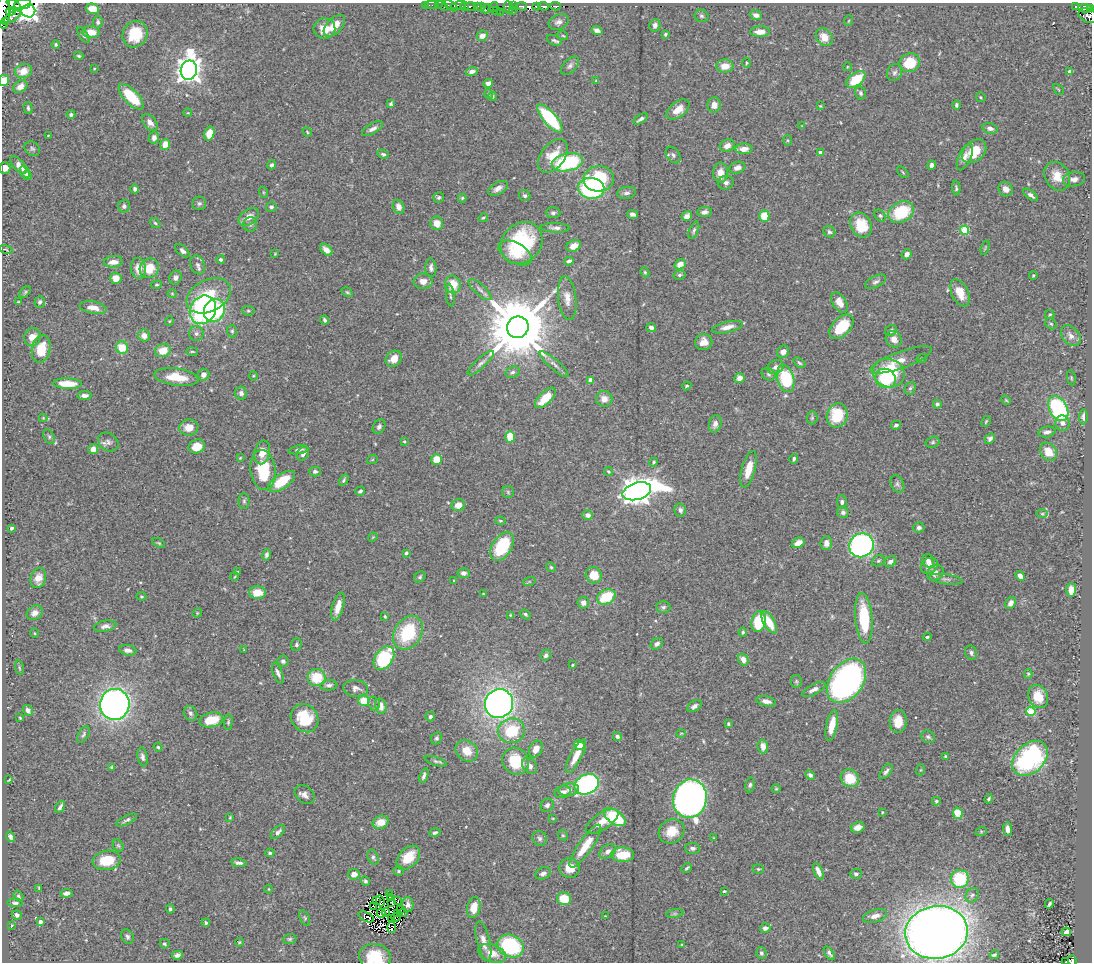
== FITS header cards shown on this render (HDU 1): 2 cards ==
NAXIS1  =                 1090
NAXIS2  =                  960

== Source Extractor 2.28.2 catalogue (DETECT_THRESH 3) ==
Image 1090 x 960 px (HDU 1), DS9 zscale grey, 1 PNG px = 1 image px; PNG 1094 x 964 px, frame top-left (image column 1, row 960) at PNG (2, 3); each listed source drawn as its Kron ellipse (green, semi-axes under 4 px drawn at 4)
Background 0.4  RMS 0.027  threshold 0.0799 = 3 sigma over >= 5 px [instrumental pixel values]
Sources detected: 509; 7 with non-positive FLUX_AUTO (blend fragments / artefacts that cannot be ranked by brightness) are neither listed nor drawn; of the other 502, the 500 brightest by FLUX_AUTO listed and drawn (2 fainter detections omitted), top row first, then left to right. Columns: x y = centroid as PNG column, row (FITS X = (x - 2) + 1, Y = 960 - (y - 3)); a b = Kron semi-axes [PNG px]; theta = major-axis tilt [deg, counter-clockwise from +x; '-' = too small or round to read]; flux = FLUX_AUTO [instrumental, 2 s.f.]
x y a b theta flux
23 4 8 5 10 960
14 5 9 3 -37 270
425 5 2 2 - 7
431 5 6 2 0 10
438 5 2 2 - 8.3
458 5 7 3 14 150
443 6 6 2 -45 17
451 6 8 4 -34 55
465 6 4 3 - 170
470 6 6 3 0 190
481 6 3 3 - 8.8
513 6 4 3 - 14
522 6 5 3 - 310
536 6 3 3 - 190
543 6 5 3 - 170
556 6 5 3 - 88
478 7 3 2 - 7.3
493 7 6 3 54 52
1076 7 4 3 - 100
508 8 6 4 -74 130
1085 8 6 4 -7 100
93 9 7 5 -17 24
486 9 5 3 - 41
1090 9 4 4 - 80
4 10 19 6 89 830
496 10 2 2 - 19
11 11 5 4 - 110
28 11 7 6 - 960
512 11 3 2 - 87
500 12 2 2 - 5.9
756 15 6 5 - 8.2
701 16 7 6 - 3.7
1088 16 10 6 -26 270
12 17 9 4 29 28
6 21 4 4 - 74
848 21 5 3 - 1.7
98 22 6 5 - 3.6
558 22 10 7 24 7.6
655 25 6 5 - 5.9
334 26 13 7 47 21
324 28 11 10 - 19
597 31 5 4 - 7.3
91 32 9 6 -6 22
760 32 10 5 1 18
135 34 14 12 59 54
665 34 4 3 - 2.6
83 35 9 4 -57 3.5
482 36 6 5 - 11
563 36 5 3 - 1.7
824 37 9 7 -51 21
554 40 8 5 -23 4
56 44 4 4 - 3.1
79 56 5 3 - 2.8
746 63 5 3 - 1.8
910 63 10 9 - 54
570 66 11 6 47 6.2
725 66 8 6 4 21
847 67 4 3 - 1.4
94 69 3 2 - 1.2
189 70 10 8 79 1900
23 71 8 7 - 23
472 71 6 4 22 8.6
1070 71 4 3 - 6.1
894 73 9 7 62 5.7
856 79 11 6 38 64
4 80 5 5 - 26
596 81 4 3 - 2
488 83 5 4 - 8.9
20 87 8 5 36 13
1058 89 6 3 -45 1.6
860 93 6 5 - 4
489 94 5 3 - 1.6
492 96 4 4 - 3.1
131 97 16 7 -46 70
981 97 5 4 - 2.3
391 104 4 3 - 3.2
714 105 7 6 - 12
956 105 4 3 - 3.2
820 106 4 4 - 1.6
28 108 6 3 -75 2.8
678 110 13 7 37 23
188 113 4 3 - 1.2
71 114 4 4 - 4.3
550 118 18 6 -49 130
641 119 8 3 33 4.6
150 122 9 6 -49 10
802 126 3 3 - 1.2
990 128 8 5 -12 7.3
373 129 12 5 30 7.3
307 132 5 4 - 1.9
209 133 7 5 74 23
48 136 3 2 - 1.2
154 138 6 5 - 6.9
787 140 5 3 - 2.1
165 144 5 4 - 24
727 146 8 6 27 12
32 149 8 6 -36 4.2
744 149 8 5 3 13
974 151 14 10 42 44
821 153 4 4 - 21
383 154 6 4 -23 3.6
673 155 9 6 -54 5.5
553 156 19 12 52 36
965 157 14 6 67 12
567 162 16 8 12 160
18 165 11 5 -48 11
271 165 4 4 - 4.3
932 165 4 4 - 9.5
5 168 6 5 - 11
737 168 8 6 16 9.5
25 172 6 4 -63 8.6
903 172 7 3 -46 1.9
721 173 10 7 90 17
27 175 5 4 - 6
1057 176 15 12 -57 27
599 179 15 12 4 110
1074 179 11 7 8 9.3
726 183 8 7 - 6.6
498 188 11 6 30 11
591 188 13 10 -5 250
956 188 7 4 -87 3.1
135 189 4 4 - 4.3
1006 189 7 7 - 11
263 192 5 3 - 1.9
627 193 9 6 10 6.4
1031 195 8 4 -37 6.9
525 196 6 5 - 4.1
439 197 5 5 - 3.9
462 198 4 4 - 2.3
199 203 7 7 - 4.5
124 206 6 6 - 4.8
271 207 5 5 - 4.2
398 207 7 5 -66 12
704 212 7 5 6 6.4
901 212 13 10 27 85
553 213 7 5 1 4.5
633 214 5 4 - 6.4
687 216 5 4 - 11
764 216 6 5 - 34
880 216 7 5 -49 3.7
249 217 11 7 37 14
483 218 5 4 - 2.4
155 223 6 4 -37 2.5
437 223 7 6 - 20
250 224 7 7 - 4.6
861 225 13 10 -61 51
555 228 14 5 -2 7
694 230 9 4 68 4.2
965 230 4 4 - 76
829 232 6 5 - 4.1
522 243 23 19 46 150
574 246 7 5 26 18
985 248 7 4 72 2.3
6 249 6 2 -14 1.7
326 250 7 4 -42 13
182 251 8 5 -41 6.4
515 253 18 10 -29 37
275 254 4 3 - 1.5
907 254 5 5 - 8.5
221 260 4 4 - 3.3
569 261 5 3 - 5.6
113 262 9 5 5 14
680 264 6 5 - 16
198 265 10 7 -68 6.8
138 268 10 7 -83 20
149 268 10 9 - 36
431 268 9 5 -86 6
645 272 5 4 - 2.5
679 275 6 4 15 3.7
1033 275 4 3 - 1.9
116 278 6 5 - 20
176 278 7 6 - 6.7
423 281 9 7 1 14
876 282 11 5 26 6
453 284 9 8 - 33
156 285 5 3 - 1.9
480 290 14 5 -42 7.1
25 292 7 4 46 2.8
347 292 6 4 -30 2.4
960 293 14 8 -65 24
172 294 4 4 - 1.7
450 295 11 4 -82 3.7
209 296 23 16 26 87
567 298 22 9 -83 18
18 302 4 3 - 2.6
40 302 6 5 - 4.4
839 302 11 7 -57 18
93 308 14 6 -10 16
203 310 15 12 58 260
214 310 12 10 61 160
248 311 6 4 -7 2.9
1050 314 5 4 - 2.5
325 320 4 3 - 3.5
169 321 4 4 - 1.9
1051 324 6 5 - 2.9
518 327 11 10 - 21000
727 327 16 5 13 12
841 327 14 8 46 58
651 328 5 4 - 6.1
891 330 6 5 - 3.7
232 331 6 5 - 3.2
196 334 7 7 - 5.9
144 336 6 6 - 9.8
1071 336 12 8 -52 11
32 337 9 8 - 19
894 339 9 7 -53 13
704 342 9 8 - 16
122 348 6 6 - 37
41 349 14 9 77 44
163 351 8 6 16 30
192 352 6 3 -8 2
783 352 6 6 - 12
922 358 5 3 - 1.4
394 359 9 7 44 22
901 360 32 8 20 23
481 363 17 5 42 8.5
799 363 7 4 -37 3
554 364 18 5 -41 10
776 367 8 7 - 6.8
513 372 7 5 18 4.8
889 373 16 14 -22 120
768 374 7 5 -32 3.8
203 375 6 6 - 13
253 376 4 4 - 2
176 377 22 8 -7 48
739 378 5 5 - 12
885 378 10 9 - 82
1071 378 7 3 -82 2.7
786 379 14 8 -75 120
591 380 4 4 - 16
67 384 14 5 -2 36
687 386 5 3 - 2.1
910 388 6 5 - 3.7
241 393 6 6 - 6.2
84 396 7 4 5 7.7
545 398 13 6 45 42
604 399 8 8 - 13
1006 400 5 4 - 2.2
937 404 4 4 - 4.7
1058 409 13 9 -61 180
837 415 12 10 73 61
1083 417 7 4 89 5.9
43 418 4 4 - 1.6
812 418 6 5 - 3.2
986 421 6 3 63 2.2
1062 423 7 7 - 9.1
715 424 9 6 77 8.5
896 425 5 3 - 3.7
189 427 9 8 - 23
379 427 8 5 58 4.8
1047 432 8 5 9 7.6
49 437 8 5 -64 3.8
510 437 6 5 - 41
990 438 5 4 - 6.2
404 441 4 3 - 1.8
108 442 11 8 -38 7.3
933 442 7 5 16 3.2
197 447 8 6 23 32
93 449 5 5 - 13
298 450 10 4 9 5.6
262 452 12 7 77 21
1048 452 10 8 -55 26
303 454 7 5 56 7
240 458 4 3 - 1.6
437 459 5 5 - 31
794 459 5 4 - 3.5
372 460 5 3 - 1.6
654 462 4 3 - 2.5
748 469 19 7 75 30
263 470 20 12 -82 82
315 471 6 5 - 4.4
608 471 5 4 - 2.5
344 480 6 4 61 3.1
281 481 15 7 34 55
897 484 9 6 -65 5.2
360 491 5 4 - 3.5
637 491 15 8 17 2700
508 492 6 6 - 3.2
244 501 8 5 -90 3.6
842 502 7 5 -87 5
458 505 7 6 - 20
680 510 6 5 - 6.2
843 512 6 5 - 4.9
1042 514 6 4 -1 2.8
588 515 5 4 - 7.7
500 521 5 4 - 2.3
919 527 6 5 - 5.2
12 528 4 3 - 2.9
373 537 5 4 - 1.5
159 543 7 3 -27 2.3
798 543 7 5 28 17
826 543 7 5 83 9
861 545 12 11 - 430
502 546 16 9 56 94
406 553 4 3 - 3.2
266 555 6 4 78 4.6
878 561 6 5 - 2.8
928 561 7 6 - 6.4
890 562 6 5 - 6
929 566 9 7 34 12
551 567 5 4 - 2.6
238 572 3 2 - 1.6
464 573 6 5 - 8
936 573 9 7 32 11
594 575 8 8 - 31
1020 576 5 4 - 9.8
235 577 4 2 - 1.4
420 577 6 4 44 3.3
38 578 10 7 74 14
946 579 17 5 -8 6.6
454 581 3 3 - 2.2
529 582 6 4 19 2.4
1071 590 7 5 89 17
257 593 8 6 0 26
483 594 3 2 - 1.2
141 596 5 3 - 1.9
606 597 10 7 25 68
583 603 6 5 - 9.3
1011 603 6 5 - 8.1
338 606 14 5 74 19
663 607 7 6 - 4.3
35 613 8 6 33 11
197 613 5 4 - 1.8
525 614 6 4 -40 3.3
510 615 3 3 - 1.4
385 616 4 3 - 2.5
864 618 25 8 -85 91
759 622 10 7 78 82
769 622 12 5 -59 35
105 626 11 5 11 7.2
743 632 4 3 - 3
34 633 5 3 - 1.7
408 633 18 13 59 110
927 637 4 3 - 2.4
657 644 7 5 38 7
296 645 6 5 - 3.5
128 650 8 5 -10 8.7
244 650 3 2 - 1.3
971 653 7 6 - 5.5
546 655 6 5 - 4.6
384 658 13 8 54 130
743 660 6 5 - 12
283 661 5 5 - 6.6
572 665 3 2 - 2.2
19 668 7 3 -81 2.2
278 673 11 4 -68 6.7
1028 674 5 4 - 2.6
317 678 9 8 - 58
796 681 6 5 - 3
847 681 24 16 55 730
329 685 8 5 6 5.8
356 688 12 8 -6 8.6
814 689 13 5 27 8.5
1038 696 12 10 -66 37
364 701 5 5 - 38
766 701 10 5 -13 11
499 703 14 14 - 930
115 704 15 15 - 810
374 704 7 5 -70 4.3
381 706 8 5 -77 18
694 706 8 5 32 6.7
28 710 6 4 -57 7
1031 712 4 4 - 76
190 713 8 6 -58 5.3
430 716 5 5 - 3.6
20 718 3 2 - 1.4
305 718 15 13 -47 73
211 720 12 7 13 48
898 721 11 8 87 31
228 722 8 4 84 3.2
728 724 4 3 - 3.2
832 725 16 5 78 31
511 731 13 12 - 73
681 733 5 3 - 1.5
83 734 9 5 62 4.1
617 737 5 4 - 5.2
928 737 7 6 - 4.4
436 738 6 5 - 3.8
579 745 5 4 - 20
763 746 7 5 -83 15
158 747 4 4 - 2.7
536 749 9 6 63 16
467 751 12 10 -39 27
576 756 19 5 63 23
946 756 3 3 - 2.3
143 757 9 5 -79 6.1
1030 758 20 14 44 270
436 761 11 3 -17 4
516 761 14 12 -53 73
530 766 9 6 -49 10
111 767 3 3 - 1.5
920 770 5 3 - 1.6
886 771 9 4 49 5.5
810 775 5 4 - 5.2
424 776 8 4 69 5.3
850 778 10 8 -38 46
9 780 3 2 - 1.4
587 784 12 9 27 370
750 785 7 4 81 3.9
776 789 4 4 - 1.8
569 790 10 6 7 7.9
563 792 8 6 13 9.1
305 795 11 8 -42 9.2
690 799 19 17 76 1000
989 799 5 3 - 3
936 801 4 4 - 2.2
547 805 7 6 - 5
60 807 6 3 58 4.5
882 812 4 3 - 1.5
958 813 6 4 -77 40
230 817 4 3 - 1.8
615 817 12 6 -36 99
553 818 4 3 - 1.2
127 820 11 4 26 4.9
602 821 18 8 33 26
381 822 8 6 20 23
858 827 7 5 17 13
1007 829 7 4 -84 10
672 831 13 11 36 31
278 832 8 5 44 6.6
981 832 6 4 19 2.1
435 833 5 4 - 3.6
563 835 5 4 - 2.5
10 836 5 4 - 4.9
540 838 8 7 - 5.1
714 838 3 3 - 1.5
118 845 6 5 - 2.8
585 846 25 7 55 41
693 848 7 5 -4 6.1
608 851 9 6 39 8.1
270 853 4 3 - 3.1
622 855 11 7 -2 47
373 857 8 5 -68 4.2
408 858 14 9 46 42
107 860 14 9 10 51
239 863 8 4 -8 5.9
570 868 10 10 - 25
687 868 6 3 39 2.9
758 869 6 4 -19 2.6
399 871 5 5 - 3.1
818 871 9 4 -65 9.9
543 873 8 5 25 6
354 874 6 5 - 14
856 874 6 5 - 3.9
960 879 9 9 - 93
365 881 5 4 - 3.2
39 888 3 2 - 1.9
269 889 4 3 - 1.5
724 891 4 3 - 1.8
66 893 6 4 5 7.1
390 894 2 2 - 3.2
972 895 8 6 56 4.3
18 896 6 3 -56 2.7
390 898 3 2 - 4.2
564 899 7 6 - 39
376 900 3 2 - 1
397 900 4 3 - 3.5
380 901 5 2 - 2
392 902 3 2 - 2.9
15 903 8 4 -3 3.8
1049 904 5 3 - 3
408 905 7 5 -89 7.4
374 906 3 2 - 3.7
474 908 11 6 78 23
170 909 4 3 - 3.3
401 909 3 2 - 0.85
386 912 4 2 - 2.5
403 912 4 2 - 3.5
381 913 4 3 - 0.6
397 913 2 2 - 2
675 914 8 4 8 3.5
17 915 5 4 - 5.1
605 916 2 2 - 1.1
875 916 12 6 17 12
366 917 8 4 -27 3.7
396 917 5 2 - 0.83
305 918 8 5 -69 3
391 919 3 2 - 1.1
40 922 4 4 - 4.9
206 923 4 3 - 2.7
12 925 3 2 - 1.4
392 927 5 3 - 3.2
765 928 5 4 - 7.2
936 932 31 26 8 2700
1066 932 4 3 - 4.4
127 937 7 6 - 4.5
290 939 7 5 2 3.2
483 941 20 6 -77 15
239 942 4 3 - 1.7
164 944 5 4 - 3
682 945 4 3 - 2.6
510 946 13 11 -24 190
492 953 14 8 -19 21
761 953 6 5 - 4.7
829 953 8 4 -57 4.5
177 955 5 4 - 6.6
994 955 5 3 - 3.2
375 957 16 12 -8 54
1066 961 3 2 - 7.4
1072 961 5 4 - 53
At the frame edge (FLAGS 8, measured only in part): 11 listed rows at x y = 23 4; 14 5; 1090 9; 4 10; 1088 16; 4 80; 5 168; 936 932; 375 957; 1066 961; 1072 961
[2 fainter detections neither listed nor drawn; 7 non-positive-flux detections neither listed nor drawn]